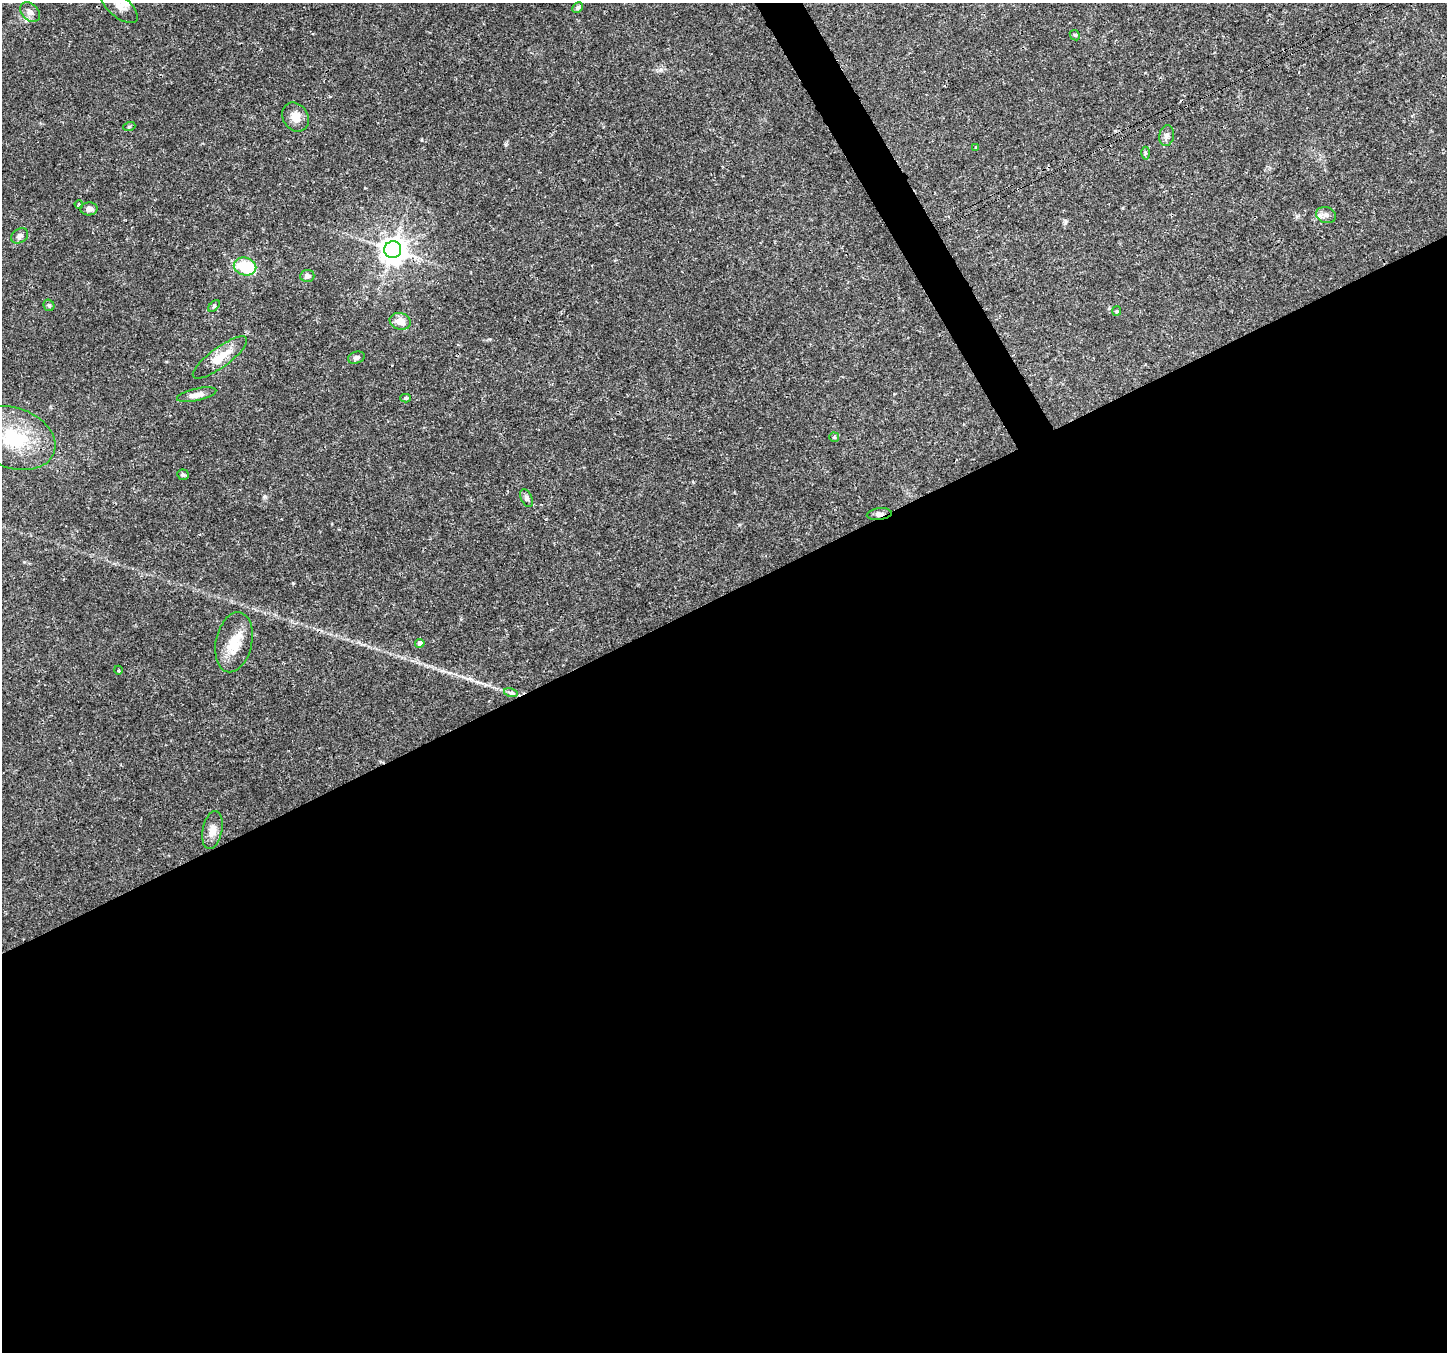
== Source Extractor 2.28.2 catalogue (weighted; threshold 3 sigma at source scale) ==
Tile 15 of 4 x 4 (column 3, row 4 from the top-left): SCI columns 2898-4342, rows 167-1516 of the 5790 x 5675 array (HDU 1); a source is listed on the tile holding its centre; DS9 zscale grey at full resolution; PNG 1449 x 1354 px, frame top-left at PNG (2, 3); each listed source drawn as its Kron ellipse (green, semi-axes under 4 px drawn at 4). Shown black and unused: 57% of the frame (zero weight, under 3 of 4 exposures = <1% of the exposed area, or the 3 px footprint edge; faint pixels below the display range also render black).
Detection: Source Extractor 2.28.2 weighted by HDU 2 'WHT'; one run over the whole footprint, this tile lists its part. Background 0.0206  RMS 0.0019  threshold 0.00843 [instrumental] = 3 sigma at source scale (4.5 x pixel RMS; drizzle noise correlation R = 1.50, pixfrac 1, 0.0396/0.0396 arcsec/px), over >= 5 px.
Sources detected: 36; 1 inside a brighter object's white glare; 1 cosmic-ray / hot-pixel residue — neither listed nor drawn; the other 34 listed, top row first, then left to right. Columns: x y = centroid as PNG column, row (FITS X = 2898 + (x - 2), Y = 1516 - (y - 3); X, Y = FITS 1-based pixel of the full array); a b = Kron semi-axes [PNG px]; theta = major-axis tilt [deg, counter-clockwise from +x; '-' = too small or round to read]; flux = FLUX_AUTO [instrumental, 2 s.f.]
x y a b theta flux
119 6 22 10 -41 2
578 7 6 4 46 0.4
30 12 11 8 -45 0.97
1075 35 6 4 -44 0.24
295 117 15 12 -57 1.9
129 127 6 4 19 0.22
1167 136 10 7 79 0.76
976 147 4 4 - 0.18
1145 153 6 4 90 0.31
79 204 4 3 - 0.3
89 209 8 6 4 0.82
1326 215 10 8 -19 0.9
20 236 9 7 35 0.72
393 250 8 8 - 240
245 267 11 9 -12 6.2
307 276 7 6 - 0.76
49 305 6 5 - 0.37
214 306 7 4 46 0.29
1117 311 5 4 - 0.22
400 321 11 8 -16 2.2
220 357 33 10 36 3.8
356 358 9 6 17 0.62
197 395 20 6 12 1.3
406 398 5 4 - 0.31
834 437 5 4 - 0.21
14 438 43 30 -20 12
183 475 6 5 - 0.3
527 498 9 5 -64 0.54
879 514 12 5 6 0.72
234 642 30 18 78 4.7
420 643 4 4 - 0.74
118 670 4 3 - 0.18
511 693 7 4 -18 0.37
212 830 19 9 79 1.9
Overlapping masked pixels (flux is a lower limit): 2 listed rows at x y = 393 250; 879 514
Isophote crosses this tile's border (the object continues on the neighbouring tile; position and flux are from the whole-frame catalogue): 1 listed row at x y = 119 6
Unlisted compact peaks at least as high as the median listed source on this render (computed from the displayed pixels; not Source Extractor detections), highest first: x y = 265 497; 293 583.